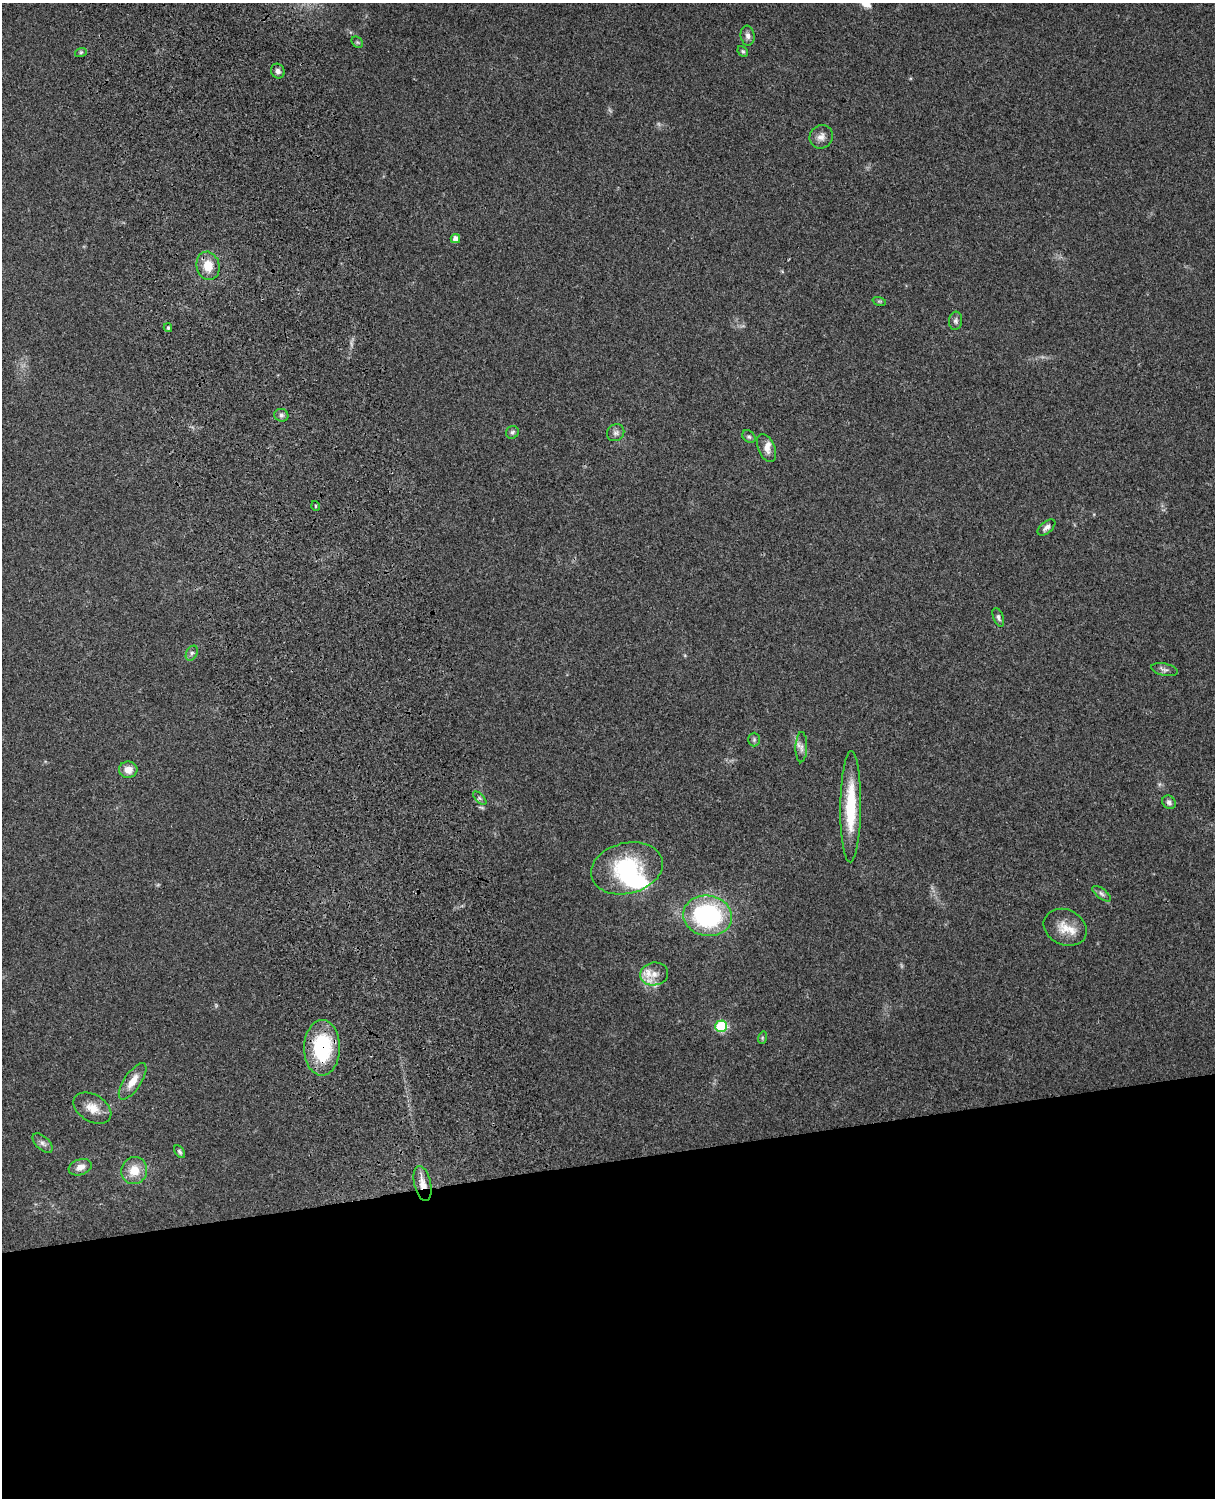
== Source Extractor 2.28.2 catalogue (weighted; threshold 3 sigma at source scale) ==
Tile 11 of 4 x 3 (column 3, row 3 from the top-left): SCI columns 2544-3756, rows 164-1659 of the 5089 x 4928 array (HDU 1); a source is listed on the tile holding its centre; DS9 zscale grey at full resolution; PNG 1217 x 1500 px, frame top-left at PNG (2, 3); each listed source drawn as its Kron ellipse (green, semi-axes under 4 px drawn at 4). Shown black and unused: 23% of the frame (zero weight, under 3 of 4 exposures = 6% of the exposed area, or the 3 px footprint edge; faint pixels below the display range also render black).
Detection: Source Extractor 2.28.2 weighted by HDU 2 'WHT'; one run over the whole footprint, this tile lists its part. Background 0.258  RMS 0.0089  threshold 0.0398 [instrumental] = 3 sigma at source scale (4.5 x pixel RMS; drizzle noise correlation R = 1.50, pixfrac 1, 0.05/0.05 arcsec/px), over >= 5 px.
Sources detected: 44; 1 inside a brighter object's white glare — neither listed nor drawn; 1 inside a brighter listed object's ellipse — not listed separately; the other 42 listed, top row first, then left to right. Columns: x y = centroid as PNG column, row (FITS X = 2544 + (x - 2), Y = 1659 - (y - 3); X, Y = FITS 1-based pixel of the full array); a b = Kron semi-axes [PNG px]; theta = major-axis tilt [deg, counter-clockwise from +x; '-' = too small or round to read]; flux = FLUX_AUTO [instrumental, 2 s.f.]
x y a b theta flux
748 36 10 7 -81 3.6
357 42 6 5 - 1.4
743 51 6 4 -48 1.3
81 52 6 3 19 1.2
278 71 7 6 - 3.3
821 137 12 11 - 5.7
455 239 5 4 - 5.4
208 266 14 11 -75 14
879 301 7 4 -18 1.3
956 321 9 6 86 2.5
168 328 4 3 - 1.5
281 415 7 6 - 2.6
512 432 6 6 - 2
616 433 9 8 - 3.4
749 437 7 5 -42 1.9
766 448 15 8 -66 6.8
316 506 5 3 - 0.75
1046 527 10 5 40 3.4
998 617 10 5 -70 2.3
192 653 8 5 61 2.3
1164 670 14 6 -12 3.3
754 740 7 5 89 1.5
801 747 15 6 88 4.3
128 770 9 8 - 8.5
480 798 8 3 -45 1.4
1169 802 7 6 - 2.9
851 807 56 10 89 43
627 868 36 25 14 69
1102 894 11 5 -37 2.6
708 916 24 20 -9 120
1065 927 22 17 -25 16
654 974 14 11 9 11
721 1026 6 6 - 59
762 1038 6 4 73 1.2
322 1048 28 18 89 65
133 1081 21 8 56 12
92 1108 20 13 -30 12
42 1143 12 6 -44 3.6
179 1152 7 4 -58 1.6
80 1167 12 7 20 6
134 1170 14 12 62 15
422 1183 18 8 -77 9.1
Overlapping masked pixels (flux is a lower limit): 2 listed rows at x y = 322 1048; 422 1183